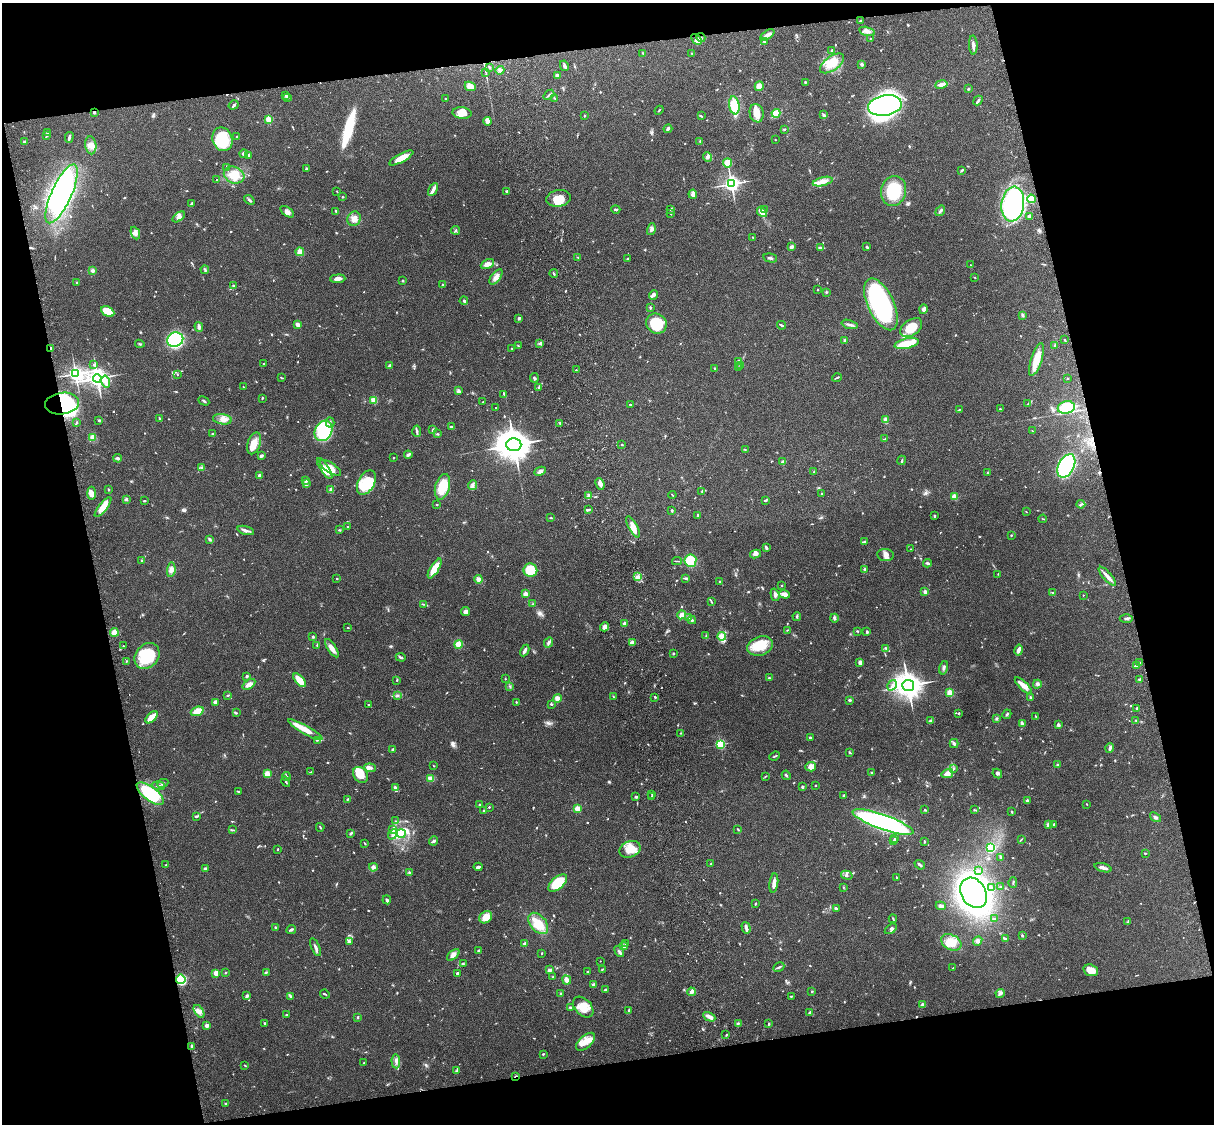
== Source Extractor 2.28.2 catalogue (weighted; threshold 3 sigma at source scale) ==
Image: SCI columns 119-4966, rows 165-4650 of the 5087 x 4928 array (HDU 1 of 3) = the unmasked area's bounding box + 8 px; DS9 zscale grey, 4 x 4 block average (1 PNG px = mean of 4 x 4 image px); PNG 1216 x 1126 px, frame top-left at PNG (2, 3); each listed source drawn as its Kron ellipse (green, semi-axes under 4 px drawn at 4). Shown black and unused: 25% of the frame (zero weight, under 3 of 4 exposures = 6% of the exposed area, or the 3 px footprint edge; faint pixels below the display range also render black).
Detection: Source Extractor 2.28.2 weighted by HDU 2 'WHT'. Background 0.104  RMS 0.0065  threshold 0.0291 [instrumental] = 3 sigma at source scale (4.5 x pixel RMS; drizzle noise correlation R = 1.50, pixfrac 1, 0.05/0.05 arcsec/px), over >= 5 px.
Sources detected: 876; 1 too faint to see at this stretch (4 x 4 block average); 10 inside a brighter object's white glare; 4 cosmic-ray / hot-pixel residue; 1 long thin detection or spike segment (spike, bleed or trail) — neither listed nor drawn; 17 coinciding with a brighter row at this scale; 48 inside a brighter listed object's ellipse — not listed separately; of the other 795, all 500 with FLUX_AUTO >= 2.21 (the completeness limit of this list) listed and drawn (295 fainter detections not listed), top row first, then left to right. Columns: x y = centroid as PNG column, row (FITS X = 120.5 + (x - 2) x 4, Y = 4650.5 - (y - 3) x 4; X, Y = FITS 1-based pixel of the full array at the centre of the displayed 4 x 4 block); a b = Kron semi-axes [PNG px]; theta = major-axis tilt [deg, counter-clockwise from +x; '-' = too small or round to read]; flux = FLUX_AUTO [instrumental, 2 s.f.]
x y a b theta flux
860 21 2 2 - 4.9
867 31 8 3 -12 15
767 35 8 3 33 23
701 37 4 2 - 4.7
870 38 2 2 - 4
697 39 6 4 -45 16
764 42 3 2 - 3.8
973 45 9 3 -87 16
832 50 3 2 - 4.1
691 53 2 2 - 2.3
643 54 4 2 - 3.9
832 63 14 7 35 81
862 64 3 3 - 8.1
564 66 5 3 - 7.3
489 67 2 2 - 5.4
500 70 4 3 - 9.2
486 72 4 2 - 2.6
557 76 2 2 - 39
805 82 3 2 - 4.5
941 84 6 3 11 17
470 86 5 4 - 32
759 86 5 4 - 22
968 89 2 2 - 14
549 95 6 2 39 5.1
285 96 3 2 - 3
287 98 4 2 - 3.7
554 98 3 2 - 3.3
445 99 2 2 - 3.1
978 101 5 2 - 7.2
234 105 5 3 - 6.5
734 105 9 5 -80 75
885 105 17 10 9 790
659 110 5 2 - 2.7
94 112 3 2 - 5.4
462 113 9 6 -9 40
757 113 9 7 -78 40
776 113 4 3 - 65
823 115 4 3 - 6.2
584 116 3 2 - 2.6
701 116 4 2 - 2.9
269 119 2 2 - 180
487 121 4 3 - 29
668 129 4 2 - 8.8
784 129 2 2 - 5.4
48 133 2 2 - 2.2
47 136 4 2 - 3.5
69 137 5 2 - 11
237 137 2 2 - 6.2
222 139 12 10 -70 190
775 140 2 2 - 2.7
700 141 2 2 - 2.9
25 142 3 2 - 7.8
91 145 9 5 -83 24
244 154 4 3 - 9.6
249 155 2 2 - 7.2
707 157 5 3 - 7.4
401 158 13 4 29 52
728 163 4 4 - 42
227 167 4 2 - 5
307 169 2 2 - 25
962 170 3 2 - 3.7
234 175 10 8 -21 54
216 179 2 2 - 2.3
823 182 10 4 14 27
731 184 3 3 - 1200
433 189 7 3 58 14
337 191 2 2 - 2.3
506 191 2 2 - 5.4
894 191 15 12 75 190
61 194 32 10 66 790
693 194 4 3 - 22
342 197 3 2 - 2.4
558 198 12 8 8 53
1031 199 4 3 - 32
249 200 6 2 -40 7.1
192 203 4 2 - 4.9
1013 204 17 11 82 690
616 209 4 2 - 5.4
764 209 2 2 - 3.7
671 210 2 2 - 2.8
336 211 2 2 - 4.5
940 211 5 2 - 6.6
287 212 8 4 -36 17
762 212 6 3 -49 56
671 214 2 2 - 3.3
1029 216 3 2 - 8.8
179 217 7 4 35 13
354 219 7 6 - 30
651 229 6 3 76 10
455 230 4 2 - 4.1
135 233 6 4 -68 17
753 237 4 2 - 2.8
792 247 3 3 - 12
821 247 3 3 - 5.5
867 247 3 2 - 4.9
300 252 4 4 - 24
578 257 3 2 - 3.6
770 258 7 2 -13 6.5
627 259 3 2 - 3.2
487 264 7 4 26 23
970 265 2 2 - 5.3
205 270 4 2 - 4.8
92 271 3 2 - 11
554 274 4 2 - 4.4
496 277 9 4 53 23
975 278 2 2 - 3.1
338 279 7 3 4 20
403 281 2 2 - 12
77 282 2 2 - 3.2
443 284 2 2 - 2.6
233 286 2 2 - 17
818 290 2 2 - 2.3
826 292 3 2 - 3.2
653 295 5 4 - 11
464 301 4 3 - 5.8
881 304 28 13 -65 670
650 307 3 2 - 4.2
924 309 5 3 - 10
108 311 7 4 -28 77
1023 315 4 2 - 4.8
519 318 3 2 - 5
298 324 4 2 - 21
656 324 11 9 -39 130
849 324 8 3 -17 11
781 325 4 2 - 7.3
199 327 5 3 - 9.5
911 328 12 7 36 76
175 340 8 7 - 350
1065 340 2 2 - 4.9
845 341 2 2 - 18
540 343 3 3 - 6.5
907 343 12 5 12 130
140 344 5 2 - 4.1
1055 345 3 2 - 3.3
518 346 3 2 - 4.3
51 348 2 2 - 42
512 349 2 2 - 4
1036 360 17 5 72 69
738 362 3 3 - 13
263 364 3 2 - 2.4
93 365 2 2 - 2.7
390 365 4 3 - 7.8
740 365 3 2 - 4.2
739 368 3 2 - 3.5
715 369 3 2 - 2.8
576 370 2 2 - 2.8
75 374 3 3 - 1000
177 375 3 2 - 2.7
97 378 4 4 - 2200
282 378 3 2 - 3.1
534 378 5 2 - 4.8
837 378 5 2 - 3.9
1068 378 2 2 - 3.3
106 382 6 3 -76 14
243 387 2 2 - 2.2
539 387 3 2 - 4.4
458 390 3 2 - 4.7
504 394 4 2 - 5.4
262 398 2 2 - 3.2
374 400 2 2 - 170
204 401 6 2 -28 5.2
483 402 2 2 - 2.5
62 403 17 11 6 310
631 404 3 2 - 3
1028 404 2 2 - 4.5
1066 407 8 6 13 170
496 408 2 2 - 3
1000 409 2 2 - 2.5
959 410 3 2 - 2.7
160 419 2 2 - 2.9
222 419 9 5 -8 24
885 419 3 3 - 8.8
99 420 3 2 - 2.9
330 422 5 2 - 7
77 423 4 2 - 3.9
560 423 2 2 - 4.4
451 427 2 2 - 5.7
433 430 4 2 - 4.9
323 431 11 8 61 260
417 431 5 2 - 7.3
1032 431 3 2 - 2.9
212 434 2 2 - 2.6
437 434 3 2 - 3.6
93 437 4 3 - 21
885 439 4 2 - 3.6
254 443 11 6 72 51
514 445 7 6 - 7100
622 445 2 2 - 3.5
745 450 2 2 - 2.3
408 455 4 3 - 7.6
261 456 3 2 - 12
118 458 4 3 - 7.6
393 458 2 2 - 3.3
902 460 5 2 - 3.7
783 462 3 3 - 9.5
1066 466 12 7 62 470
202 468 3 2 - 4.5
325 468 12 4 -57 51
330 468 12 5 -32 44
540 471 6 4 26 12
814 472 3 2 - 2.9
987 473 2 2 - 2.6
259 475 2 2 - 27
305 480 3 3 - 6.1
306 483 3 2 - 5.8
366 483 13 8 63 150
600 484 6 3 -67 19
472 485 5 3 - 10
442 487 13 7 74 110
331 489 3 3 - 8.5
108 490 3 2 - 3.4
702 491 3 2 - 2.9
91 493 7 3 -88 27
821 494 2 2 - 11
672 495 4 2 - 2.8
588 496 4 2 - 6.6
954 497 2 2 - 140
126 499 3 3 - 4.9
144 501 3 2 - 4.1
766 501 3 2 - 3.4
1081 504 4 2 - 5.2
437 505 3 2 - 3.1
103 507 12 4 51 53
588 510 4 2 - 8.2
672 510 2 2 - 6.6
1026 512 2 2 - 2.5
698 515 3 2 - 4.4
934 515 3 2 - 3.6
551 518 4 2 - 2.7
1043 519 4 2 - 2.4
347 526 3 2 - 2.3
633 527 12 4 -62 33
246 530 8 3 -15 14
340 530 2 2 - 2.8
1011 535 2 2 - 3.8
210 539 4 3 - 5.7
865 542 4 3 - 7.2
766 548 4 2 - 8.3
911 549 2 2 - 2.7
755 554 5 3 - 11
885 555 8 6 -6 20
142 561 3 2 - 3
677 561 5 2 - 3.2
690 561 6 6 - 98
928 563 4 2 - 8.3
435 568 11 4 59 63
865 569 3 2 - 4.2
171 570 7 4 82 16
530 570 7 6 - 84
998 574 2 2 - 2.6
1107 576 12 3 -49 24
638 577 4 3 - 18
686 578 4 3 - 5.1
337 579 2 2 - 4
478 579 4 3 - 12
719 582 2 2 - 3
781 586 2 2 - 3.7
925 592 2 2 - 56
1052 592 2 2 - 2.6
526 594 2 2 - 90
785 594 5 3 - 23
775 595 6 4 -73 11
1083 595 2 2 - 3.7
711 602 3 2 - 3.6
423 604 4 2 - 4.7
533 604 3 2 - 2.9
466 612 4 4 - 16
681 615 4 3 - 17
797 616 4 2 - 5.8
689 617 3 2 - 11
834 618 4 3 - 7
1126 619 6 2 2 6.9
692 620 4 3 - 6.3
624 624 2 2 - 54
348 627 2 2 - 3
605 627 5 3 - 26
787 630 3 2 - 2.6
857 631 3 2 - 2.9
114 632 4 4 - 35
867 632 4 2 - 5.2
706 636 3 2 - 3.2
722 636 4 3 - 12
313 637 3 2 - 5.4
549 642 5 3 - 9.9
632 642 4 3 - 9.7
459 644 4 4 - 44
317 645 2 2 - 3.4
123 646 2 2 - 2.7
760 646 13 9 19 90
332 648 10 3 -57 27
886 649 2 2 - 2.7
525 650 6 2 63 13
1019 650 6 4 79 14
673 653 3 2 - 3.3
147 656 14 11 48 180
401 657 5 2 - 7.5
126 661 2 2 - 2.6
860 662 4 3 - 14
1139 663 2 2 - 8.6
1136 666 4 3 - 12
944 668 7 2 73 8.2
247 676 3 2 - 6.5
769 678 3 2 - 3.5
505 679 2 2 - 3.2
300 680 8 3 -48 55
397 680 2 2 - 3.6
1140 680 2 2 - 5.9
249 684 7 4 34 22
1037 684 4 3 - 7.6
892 685 5 2 - 6.9
908 685 6 5 - 4000
1023 685 11 4 -44 32
510 686 2 2 - 2.3
950 693 2 2 - 180
228 695 3 2 - 4.1
397 695 3 2 - 3.7
613 697 3 2 - 2.5
655 697 3 2 - 4.3
557 698 4 4 - 11
1030 698 4 2 - 4.8
850 700 3 2 - 5.9
516 702 3 2 - 2.8
216 703 4 3 - 12
551 704 3 2 - 6.2
368 705 3 2 - 2.4
1137 708 2 2 - 20
197 711 6 4 19 47
236 713 2 2 - 2.6
959 713 3 2 - 2.9
1007 714 5 2 - 5.1
1036 716 3 2 - 2.3
151 717 7 3 44 49
996 719 3 2 - 6
1136 720 3 2 - 3
930 721 3 2 - 4.1
1022 723 3 2 - 11
1058 725 4 3 - 10
305 730 19 4 -30 64
680 733 2 2 - 3.1
810 738 2 2 - 7.1
317 740 3 2 - 3.2
954 743 4 2 - 7
720 744 2 2 - 400
1110 748 5 2 - 11
393 749 4 2 - 4.9
850 752 4 2 - 3.3
775 756 5 2 - 4.5
1058 765 2 2 - 8.6
434 766 3 2 - 2.5
811 767 5 4 - 24
370 768 6 3 -6 11
954 768 3 2 - 4.4
310 772 3 2 - 2.4
871 773 3 2 - 4.3
267 774 3 3 - 32
947 774 6 4 14 20
997 774 5 3 - 7.4
361 775 9 6 -49 74
786 775 5 2 - 4.8
766 776 3 2 - 2.3
286 777 4 2 - 9.5
430 779 4 3 - 19
286 782 5 2 - 4.9
163 783 6 2 25 6
158 786 7 2 -6 7.4
815 786 2 2 - 2.2
802 787 3 2 - 6.3
395 788 4 3 - 9
238 791 3 2 - 5.1
150 794 16 7 -37 230
652 794 2 2 - 2.2
843 795 2 2 - 5.3
636 797 3 2 - 7.4
651 797 2 2 - 2.2
347 800 3 2 - 3.6
1027 801 2 2 - 26
1087 804 2 2 - 2.2
480 805 3 2 - 7.7
489 807 2 2 - 3.4
577 809 2 2 - 170
925 809 3 2 - 2.8
974 810 3 2 - 3.4
484 811 3 2 - 4.2
1012 812 3 2 - 3.3
196 816 4 2 - 5.4
1155 817 6 3 -37 8
396 821 3 2 - 2.4
883 822 32 7 -19 920
1054 824 2 2 - 3.3
1049 825 3 3 - 20
320 827 4 2 - 3.2
393 829 4 2 - 5.9
738 829 3 2 - 3.3
232 830 2 2 - 3
351 833 4 2 - 5.8
401 833 5 4 - 70
393 834 6 3 47 13
895 838 3 2 - 3.5
1021 839 3 2 - 3.1
433 841 5 3 - 7.3
893 841 2 2 - 4.4
924 841 3 2 - 3.7
365 843 3 2 - 2.8
990 848 3 3 - 170
630 849 11 8 23 63
277 850 2 2 - 2.2
1145 853 3 2 - 2.8
1001 857 4 2 - 6.5
711 864 2 2 - 3.8
166 865 2 2 - 2.7
920 865 5 2 - 11
373 867 4 4 - 8.9
478 867 4 2 - 9.5
1103 868 9 3 -17 16
205 869 4 3 - 5.5
978 871 3 2 - 3.5
410 872 3 2 - 3.7
847 875 6 3 -16 7.8
896 877 3 2 - 3
1013 882 5 2 - 3.5
558 883 11 6 40 130
774 883 10 3 82 26
843 887 2 2 - 2.5
1001 887 2 2 - 2.6
991 888 2 2 - 4.2
974 893 16 12 -59 1500
387 900 4 2 - 6.4
755 904 3 2 - 3.2
941 906 5 3 - 9.2
836 909 4 3 - 7.7
486 917 7 5 41 42
893 919 4 2 - 3.4
994 919 3 2 - 4
1128 922 3 2 - 4.2
538 923 12 8 -49 73
276 927 4 2 - 5.6
746 928 6 2 -74 21
891 929 7 3 36 8.2
291 930 5 2 - 7.7
1022 935 2 2 - 4.9
1006 939 3 2 - 3.5
349 941 3 3 - 5.3
978 941 5 4 - 11
951 942 11 7 -28 55
625 943 3 2 - 6.1
525 944 2 2 - 64
624 946 4 2 - 11
315 947 9 2 -68 12
478 951 2 2 - 5.5
619 951 6 3 -55 7.9
541 953 3 2 - 2.5
453 955 7 4 40 21
600 961 2 2 - 2.7
463 964 2 2 - 2.3
779 967 6 2 27 6
953 968 2 2 - 3.3
602 969 3 2 - 3.4
550 970 3 2 - 13
1091 970 7 5 -18 54
588 971 2 2 - 2.5
266 972 2 2 - 2.9
216 973 2 2 - 100
226 973 3 2 - 3.6
457 973 2 2 - 8.2
553 977 2 2 - 3.7
181 979 4 4 - 150
567 980 5 2 - 27
593 985 3 3 - 8.4
605 990 3 2 - 6.1
812 991 2 2 - 3.5
691 992 4 3 - 17
1000 993 4 3 - 10
325 994 5 2 - 4.3
560 994 3 2 - 4.1
247 996 4 3 - 6
291 996 4 2 - 6.4
791 996 3 2 - 2.6
922 1005 4 2 - 10
583 1007 12 8 -46 55
570 1008 3 3 - 6.2
629 1010 3 2 - 4.7
199 1011 7 3 -56 14
810 1012 3 2 - 5.7
286 1015 3 2 - 3.1
357 1017 3 2 - 3.9
709 1017 6 2 -28 27
265 1023 2 2 - 4.2
738 1023 3 2 - 3.4
769 1023 2 2 - 3.5
207 1025 2 2 - 60
726 1035 2 2 - 2.8
585 1042 11 6 42 43
192 1046 3 2 - 7.3
543 1054 2 2 - 4.5
396 1061 7 3 -86 13
364 1063 2 2 - 2.5
245 1065 3 2 - 3.6
456 1071 3 2 - 4
516 1076 4 2 - 3.6
225 1103 2 2 - 3.4
Overlapping masked pixels (flux is a lower limit): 5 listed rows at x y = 94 112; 51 348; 62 403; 181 979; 516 1076
Diffuse or blended objects may show on this block-average render without a row.